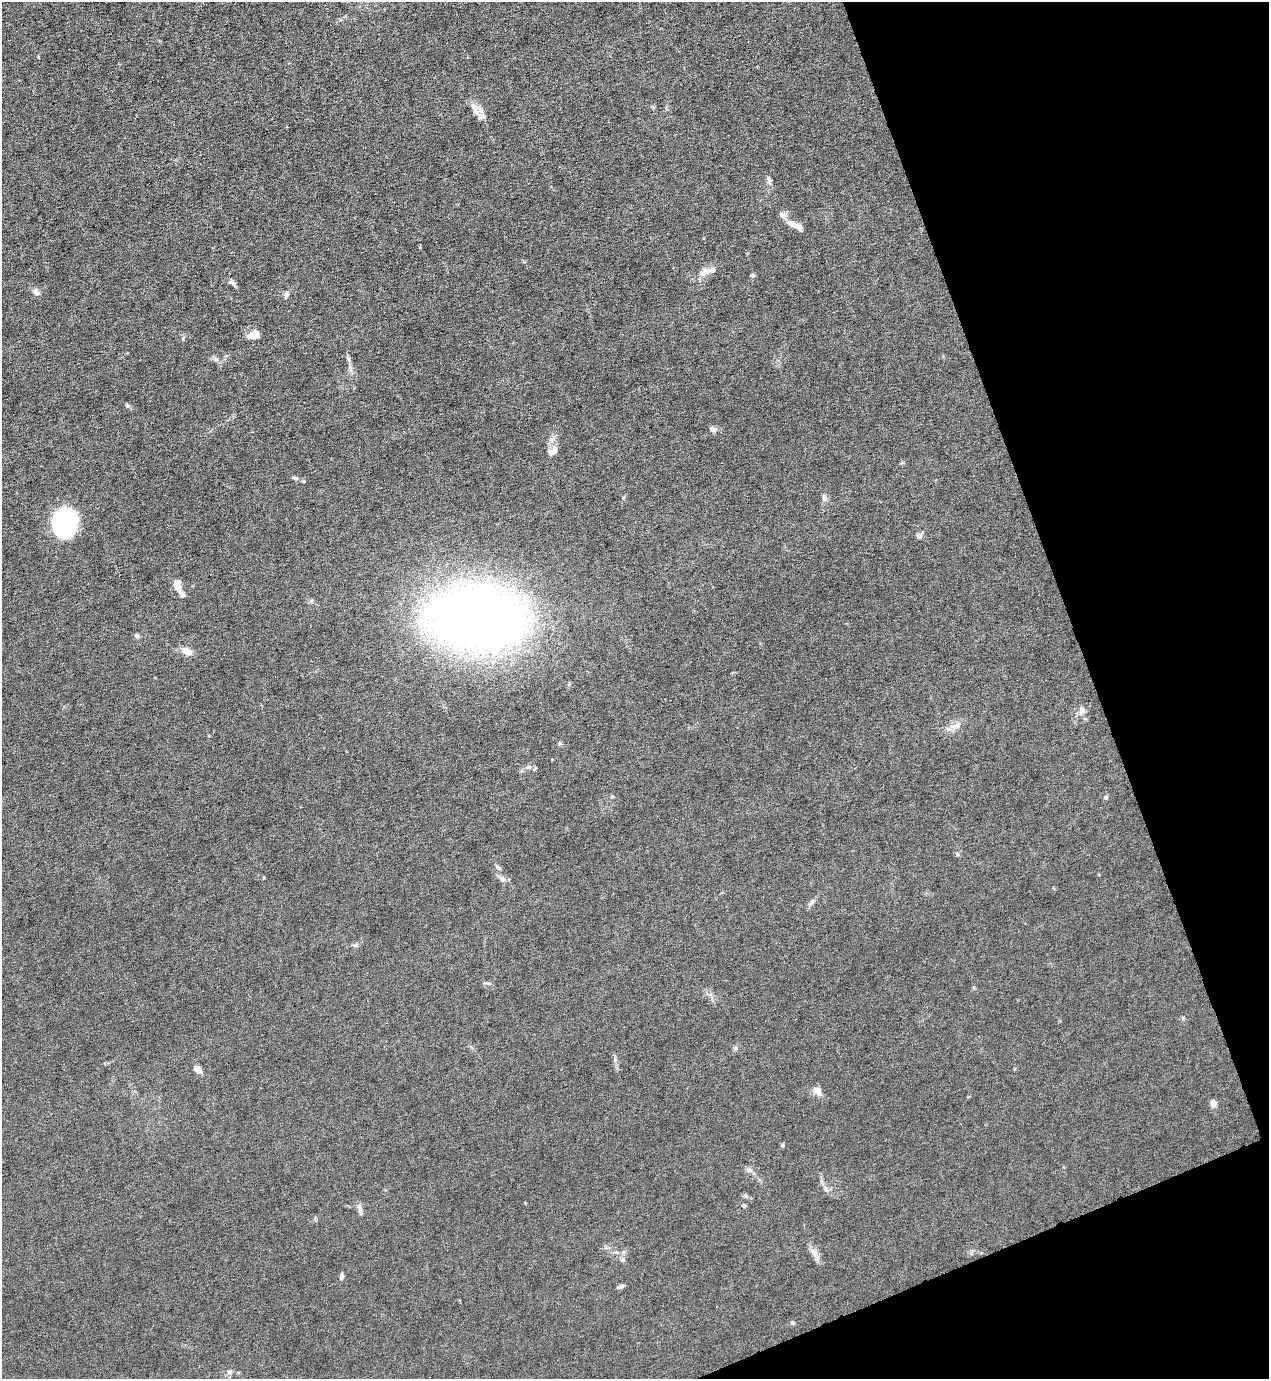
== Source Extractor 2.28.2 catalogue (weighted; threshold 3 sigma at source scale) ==
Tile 12 of 4 x 4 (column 4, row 3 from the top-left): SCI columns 4078-5344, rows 1377-2753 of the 5490 x 5506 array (HDU 1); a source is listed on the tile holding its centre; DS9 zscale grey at full resolution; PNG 1271 x 1381 px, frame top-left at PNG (2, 2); no overlay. Shown black and unused: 18% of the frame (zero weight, under 6 of 12 exposures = <1% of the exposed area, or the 3 px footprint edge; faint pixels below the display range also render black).
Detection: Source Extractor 2.28.2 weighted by HDU 2 'WHT'; one run over the whole footprint, this tile lists its part. Background 0.017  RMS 0.0031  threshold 0.0129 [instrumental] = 3 sigma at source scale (4.09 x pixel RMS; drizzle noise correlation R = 1.36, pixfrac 0.8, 0.05/0.05 arcsec/px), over >= 5 px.
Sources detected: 56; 4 inside a brighter listed object's ellipse — not listed separately; the other 52 listed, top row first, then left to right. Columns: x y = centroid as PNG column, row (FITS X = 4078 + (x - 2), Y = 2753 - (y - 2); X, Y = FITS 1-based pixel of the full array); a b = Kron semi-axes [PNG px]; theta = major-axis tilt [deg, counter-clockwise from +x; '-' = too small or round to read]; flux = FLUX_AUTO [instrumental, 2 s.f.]
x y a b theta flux
473 107 12 6 -52 1.8
483 116 10 7 -13 1.2
769 181 7 5 45 0.67
792 224 15 8 -26 2.4
706 272 20 8 24 2.7
753 275 5 5 - 0.59
232 283 10 6 -31 1
36 293 8 7 - 1.2
286 294 8 6 69 0.95
254 335 13 9 17 2.9
216 359 7 5 -23 0.83
348 359 7 5 -60 0.61
127 405 6 5 - 0.47
713 429 9 6 -12 1.3
555 450 10 9 - 1.8
295 478 9 5 -15 0.69
303 481 5 4 - 0.38
824 497 11 6 85 0.95
64 523 24 21 66 43
919 536 8 7 - 1
177 585 14 8 -82 3.4
312 600 7 5 87 0.51
477 617 79 49 -5 290
137 636 6 6 - 0.71
187 652 13 8 -24 2.3
1082 710 9 8 - 1.3
956 725 11 5 25 1.5
560 743 6 5 - 0.46
529 767 9 6 11 1
612 797 5 3 - 0.31
1106 797 5 5 - 0.56
498 868 6 4 -3 0.51
264 878 4 3 - 0.29
502 879 6 6 - 0.8
813 901 13 4 47 0.9
355 945 10 3 -9 0.46
1183 1018 5 3 - 0.31
198 1069 11 7 -44 1.5
817 1090 13 8 -32 2.2
1213 1103 7 6 - 1.7
782 1145 5 4 - 0.44
749 1170 9 6 -1 1
826 1189 10 5 -28 0.94
745 1195 6 4 -71 0.42
744 1206 5 4 - 0.59
360 1209 19 5 -77 1.1
815 1253 15 6 -59 1.8
622 1260 6 6 - 0.65
341 1277 9 5 75 0.71
621 1286 7 4 22 0.91
793 1323 5 4 - 0.74
229 1372 7 5 -21 0.68
Unlisted compact peaks at least as high as the median listed source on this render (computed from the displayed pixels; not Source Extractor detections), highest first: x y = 736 1048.